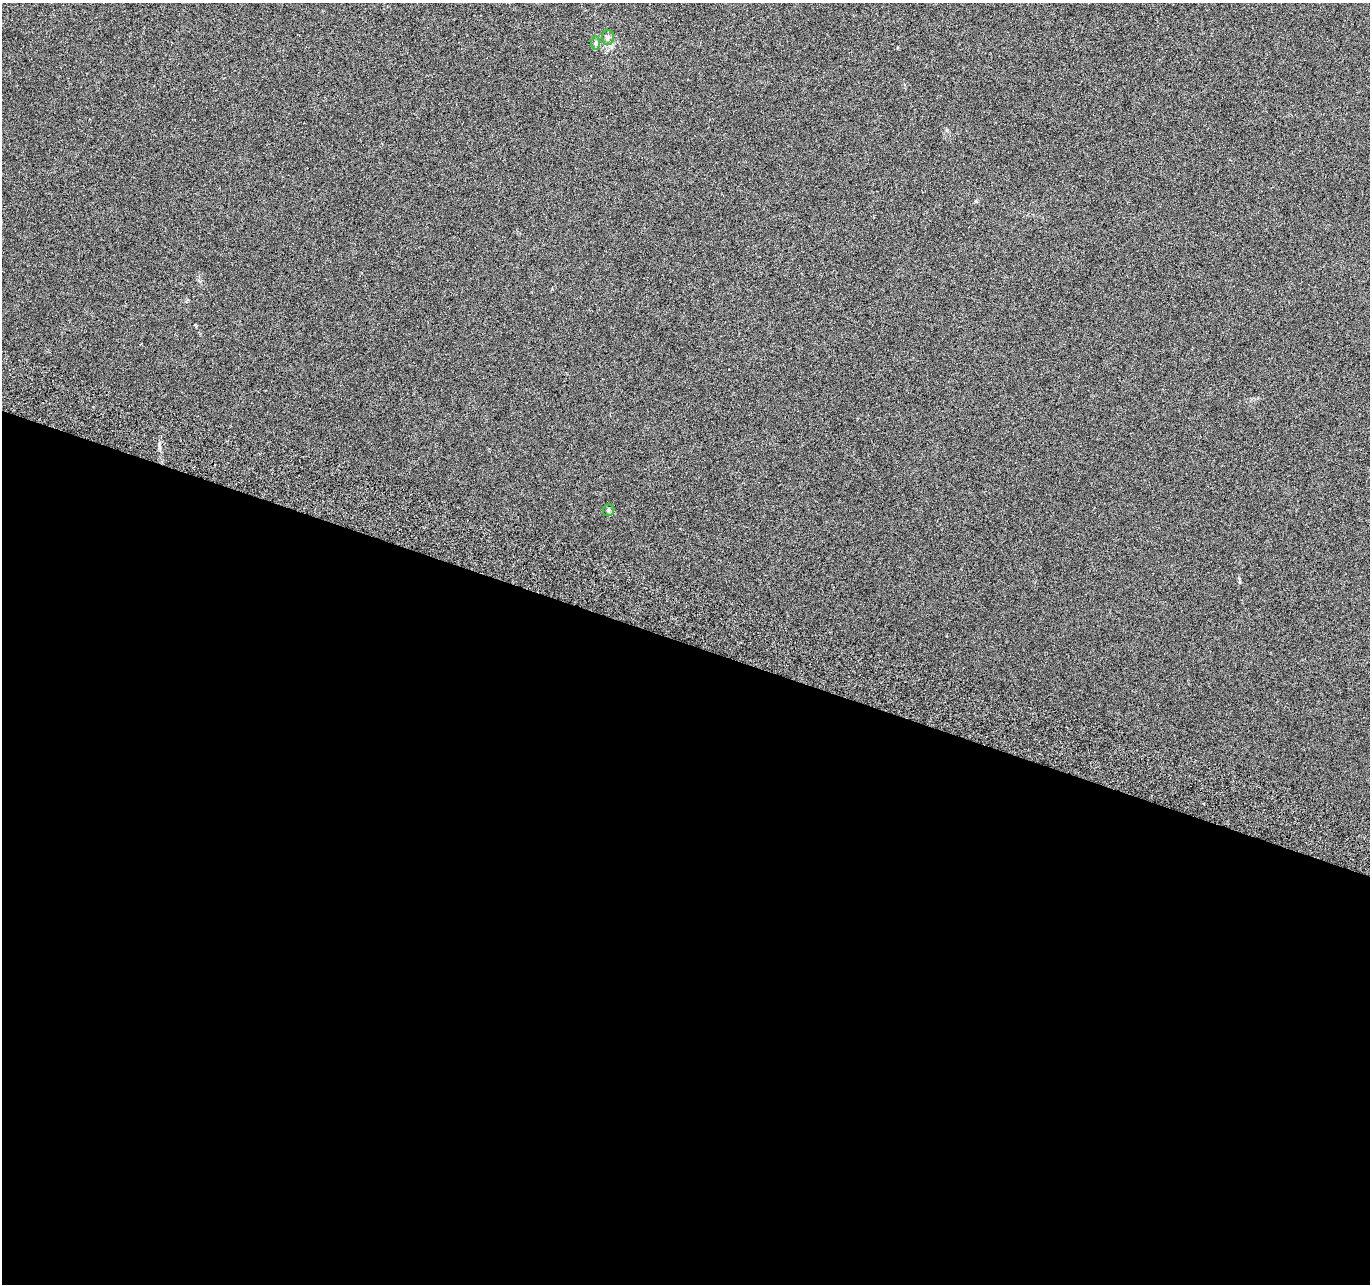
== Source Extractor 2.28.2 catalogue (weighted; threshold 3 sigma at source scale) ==
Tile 14 of 4 x 4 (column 2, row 4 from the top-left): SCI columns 1391-2758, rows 270-1551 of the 5526 x 5730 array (HDU 1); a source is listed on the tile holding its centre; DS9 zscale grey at full resolution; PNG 1372 x 1286 px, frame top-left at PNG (2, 3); each listed source drawn as its Kron ellipse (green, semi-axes under 4 px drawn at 4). Shown black and unused: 50% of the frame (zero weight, under 3 of 6 exposures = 3% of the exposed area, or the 3 px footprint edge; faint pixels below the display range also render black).
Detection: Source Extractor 2.28.2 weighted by HDU 2 'WHT'; one run over the whole footprint, this tile lists its part. Background 0.02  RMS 0.0034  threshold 0.0141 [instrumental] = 3 sigma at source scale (4.09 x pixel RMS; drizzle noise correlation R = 1.36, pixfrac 0.8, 0.0396/0.0396 arcsec/px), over >= 5 px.
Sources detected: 3; all 3 listed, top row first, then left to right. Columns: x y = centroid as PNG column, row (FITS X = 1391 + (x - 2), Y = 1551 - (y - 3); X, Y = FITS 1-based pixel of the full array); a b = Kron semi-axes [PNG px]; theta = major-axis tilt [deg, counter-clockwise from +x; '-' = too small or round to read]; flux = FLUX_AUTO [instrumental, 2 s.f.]
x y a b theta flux
608 37 7 6 - 0.84
596 43 7 4 -90 0.56
608 510 6 5 - 0.54